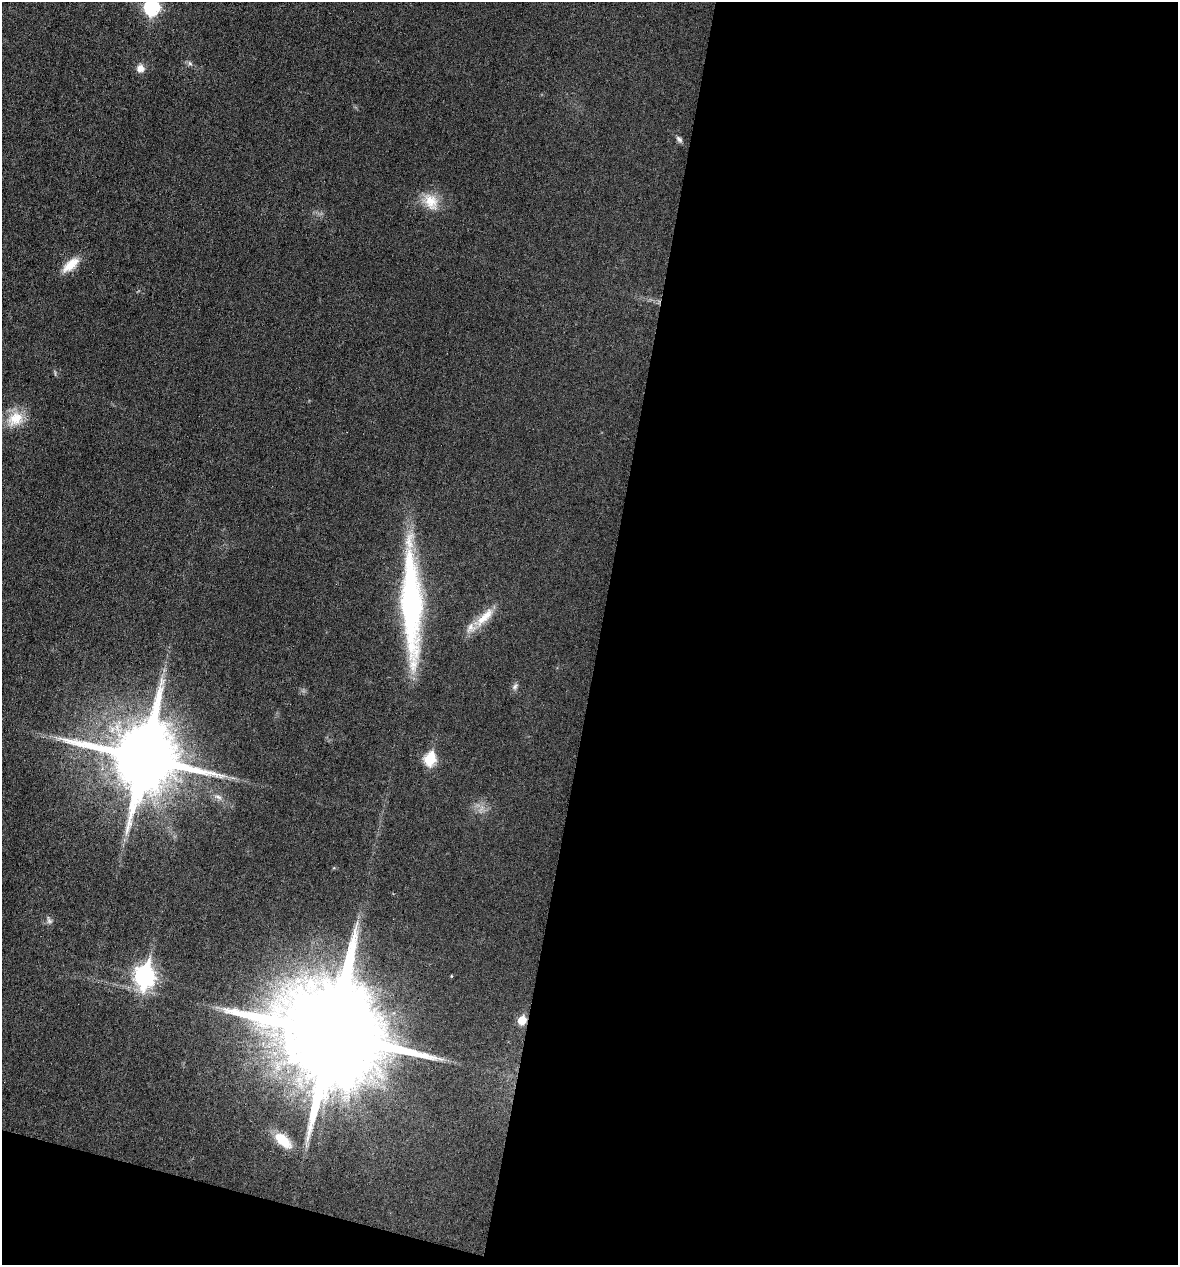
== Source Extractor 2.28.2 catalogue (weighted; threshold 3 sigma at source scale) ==
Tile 16 of 4 x 4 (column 4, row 4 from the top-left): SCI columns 3648-4823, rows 1-1263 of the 5066 x 5052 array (HDU 1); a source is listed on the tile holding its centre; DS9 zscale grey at full resolution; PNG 1180 x 1267 px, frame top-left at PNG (2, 2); no overlay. Shown black and unused: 51% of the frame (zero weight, under 3 of 6 exposures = <1% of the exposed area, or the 3 px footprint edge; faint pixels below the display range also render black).
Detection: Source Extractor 2.28.2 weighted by HDU 2 'WHT'; one run over the whole footprint, this tile lists its part. Background 0.0182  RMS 0.0035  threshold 0.0143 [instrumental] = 3 sigma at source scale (4.09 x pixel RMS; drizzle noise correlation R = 1.36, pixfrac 0.8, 0.05/0.05 arcsec/px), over >= 5 px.
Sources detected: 20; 1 inside a brighter listed object's ellipse — not listed separately; the other 19 listed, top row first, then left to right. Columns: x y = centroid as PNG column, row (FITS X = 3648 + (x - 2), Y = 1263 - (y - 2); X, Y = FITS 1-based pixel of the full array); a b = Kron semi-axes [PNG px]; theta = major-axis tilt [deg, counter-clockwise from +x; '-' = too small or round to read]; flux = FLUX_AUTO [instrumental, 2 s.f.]
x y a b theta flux
152 7 8 7 - 65
190 63 7 5 -45 0.73
140 68 9 9 - 2.4
679 139 10 6 -50 0.95
431 201 25 17 -61 6.8
71 265 25 11 42 5.7
15 419 23 18 26 7.4
411 604 121 19 -88 78
484 618 38 11 43 6.9
515 687 10 5 43 0.94
144 758 20 19 - 3600
430 759 7 6 - 27
218 797 13 5 -18 1.5
49 920 11 6 -63 0.97
144 976 10 8 82 150
451 976 5 3 - 0.25
522 1020 6 5 - 8.7
331 1034 30 25 -22 13000
283 1140 20 10 -42 9.2
Overlapping masked pixels (flux is a lower limit): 1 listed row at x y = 522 1020
Isophote crosses this tile's border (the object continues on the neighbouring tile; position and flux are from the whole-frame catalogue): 1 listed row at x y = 152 7